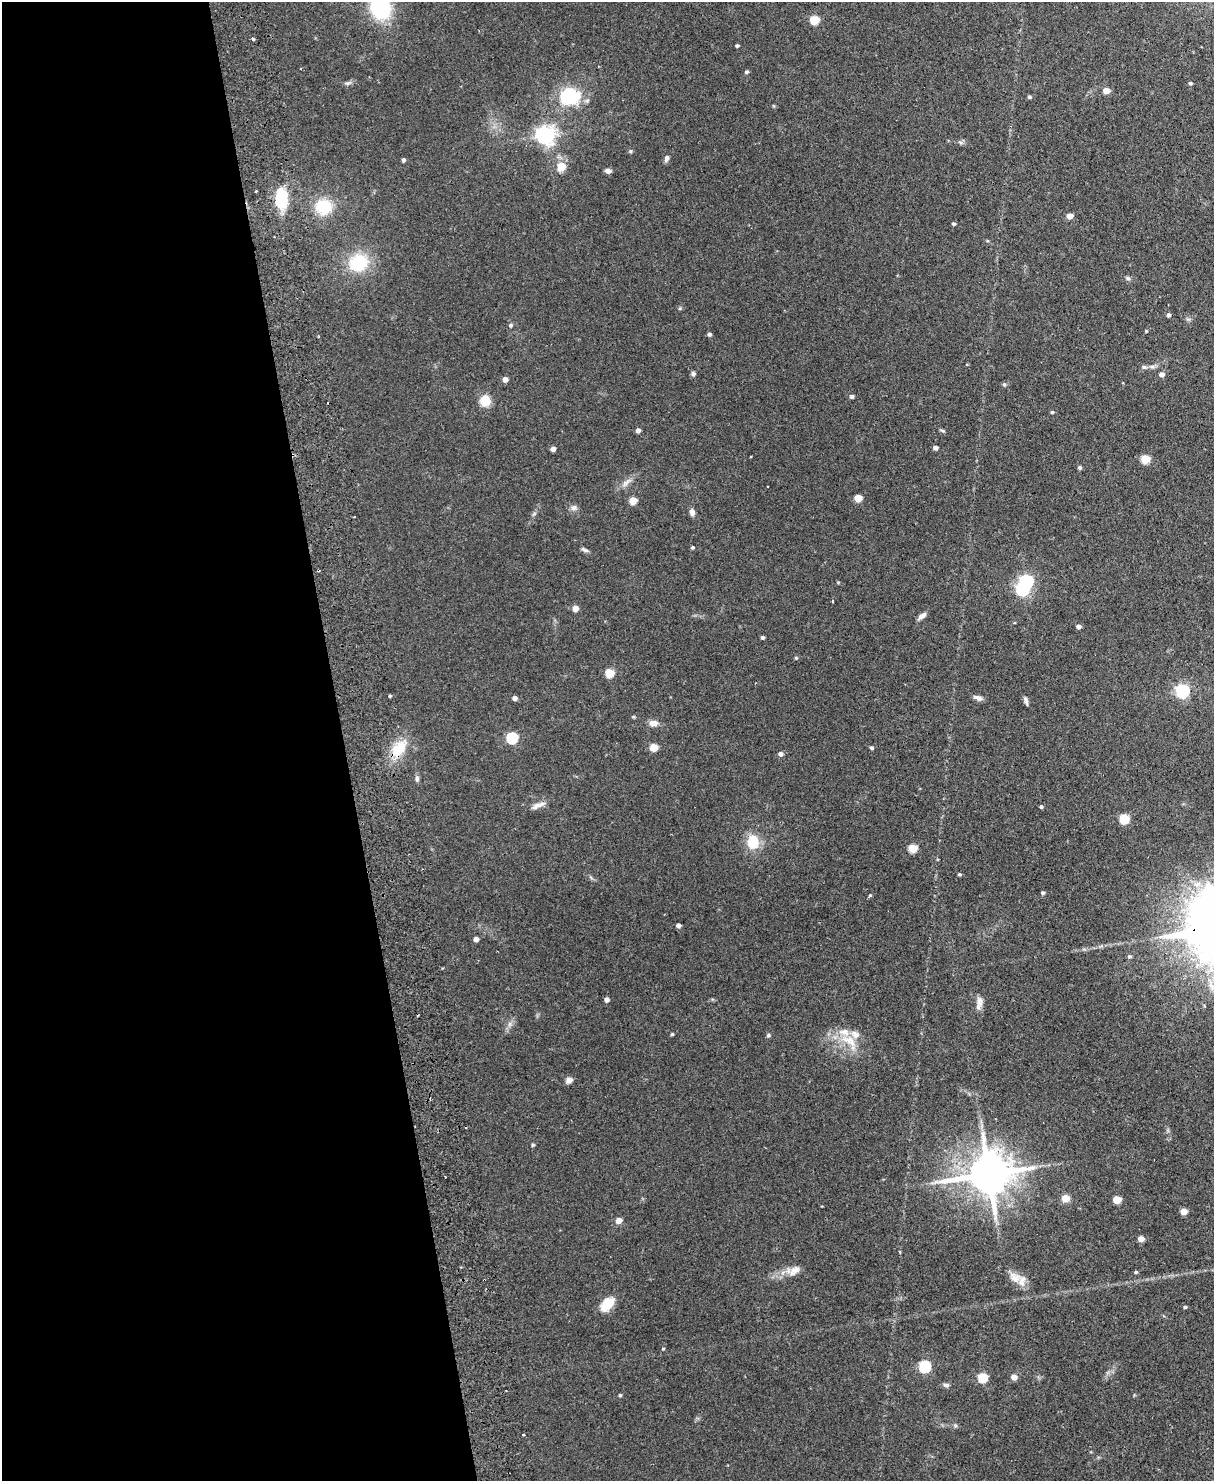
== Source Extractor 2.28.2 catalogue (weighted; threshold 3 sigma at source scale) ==
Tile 5 of 4 x 3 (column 1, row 2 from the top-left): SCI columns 58-1269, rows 1632-3110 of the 4965 x 4853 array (HDU 1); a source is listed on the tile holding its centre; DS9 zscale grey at full resolution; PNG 1216 x 1483 px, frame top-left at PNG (2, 2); no overlay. Shown black and unused: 28% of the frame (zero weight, under 2 of 3 exposures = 3% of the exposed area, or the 3 px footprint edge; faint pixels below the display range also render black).
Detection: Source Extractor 2.28.2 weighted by HDU 2 'WHT'; one run over the whole footprint, this tile lists its part. Background 0.14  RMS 0.0068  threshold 0.0305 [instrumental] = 3 sigma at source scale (4.5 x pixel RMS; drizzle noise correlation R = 1.50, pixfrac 1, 0.05/0.05 arcsec/px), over >= 5 px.
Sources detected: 110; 1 inside a brighter object's white glare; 3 cosmic-ray / hot-pixel residue — not listed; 2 inside a brighter listed object's ellipse — not listed separately; the other 104 listed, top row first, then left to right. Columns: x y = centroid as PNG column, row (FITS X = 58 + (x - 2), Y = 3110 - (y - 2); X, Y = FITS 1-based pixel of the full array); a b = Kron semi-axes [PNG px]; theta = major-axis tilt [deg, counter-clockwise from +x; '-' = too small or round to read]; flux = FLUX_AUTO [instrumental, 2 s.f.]
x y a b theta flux
380 8 17 15 -60 61
814 20 5 5 - 25
253 39 3 3 - 1.6
737 46 4 3 - 1.1
746 72 5 4 - 1.2
1190 83 4 4 - 0.95
1106 91 5 4 - 8.1
569 96 25 20 5 30
1029 97 5 4 - 0.9
546 135 7 7 - 330
960 142 8 3 -19 1.2
630 151 5 5 - 0.85
666 158 8 5 75 2.1
403 160 5 4 - 1.3
561 167 12 10 72 7.4
608 171 7 5 -6 2.1
281 198 15 8 -87 40
323 207 17 16 - 21
1070 216 5 4 - 6.9
953 224 4 4 - 0.96
358 263 21 18 22 29
1128 278 7 5 -21 1.2
1168 315 4 4 - 1.7
510 325 6 4 16 1
709 334 4 4 - 1.4
1144 367 7 5 -18 1.5
1152 367 7 4 0 1.5
693 374 6 5 - 1.4
1162 374 5 5 - 3.2
505 379 5 5 - 4.1
1004 384 5 5 - 0.95
851 396 5 4 - 1.6
485 400 12 11 - 10
1052 412 4 4 - 0.8
638 430 4 4 - 2.3
942 431 7 3 -19 0.88
935 447 5 4 - 2.4
553 449 4 4 - 2.9
1145 459 5 5 - 23
1080 467 5 4 - 1.4
626 482 17 5 43 3.8
858 498 5 5 - 14
633 500 5 5 - 14
574 508 8 7 - 2.3
692 512 6 5 - 3.5
692 547 4 4 - 0.94
585 550 10 5 -18 1.5
1022 589 6 6 - 96
833 601 3 3 - 1.2
575 608 5 5 - 5.5
922 616 11 5 36 2.7
1078 626 5 4 - 2.6
762 637 4 4 - 1.3
796 658 4 4 - 0.76
609 673 5 5 - 23
1182 691 6 6 - 130
390 696 4 3 - 0.77
515 698 5 4 - 2.7
978 698 11 6 -19 2.7
1026 701 11 4 -70 1.8
653 723 11 7 -3 3.8
512 738 6 6 - 55
654 747 7 6 - 7.3
871 748 4 4 - 1.2
398 749 21 13 44 18
780 754 5 5 - 2.4
417 779 8 5 90 1.6
538 805 21 6 22 3.9
1041 807 4 3 - 1
1124 819 6 5 - 34
753 842 16 13 87 15
912 848 5 5 - 21
959 874 4 4 - 0.95
1043 893 4 4 - 1.2
870 895 4 3 - 0.9
678 925 4 4 - 2.2
1200 929 10 3 6 620
476 939 4 4 - 3.4
1129 956 5 5 - 1.2
606 1000 4 4 - 2.8
980 1002 15 8 -84 4.1
510 1024 7 4 89 1.6
672 1034 3 3 - 0.79
768 1035 6 4 23 0.96
849 1041 28 11 -30 14
569 1080 7 5 28 3.7
533 1145 4 4 - 0.97
989 1174 15 11 9 2600
1066 1198 5 5 - 14
1117 1199 5 5 - 15
1183 1211 5 4 - 7.7
619 1220 5 5 - 5.7
1141 1239 5 4 - 6.2
794 1270 21 11 21 6.9
1136 1272 4 4 - 0.89
607 1304 18 11 46 12
1185 1307 4 3 - 0.93
663 1349 3 3 - 0.87
925 1366 6 6 - 69
982 1377 5 5 - 29
1014 1377 5 5 - 5.4
946 1385 9 5 -8 1.6
620 1395 4 4 - 0.91
523 1435 3 3 - 1.7
Overlapping masked pixels (flux is a lower limit): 3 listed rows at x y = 281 198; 398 749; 1200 929
Isophote crosses this tile's border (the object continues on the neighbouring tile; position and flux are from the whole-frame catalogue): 1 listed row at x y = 380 8